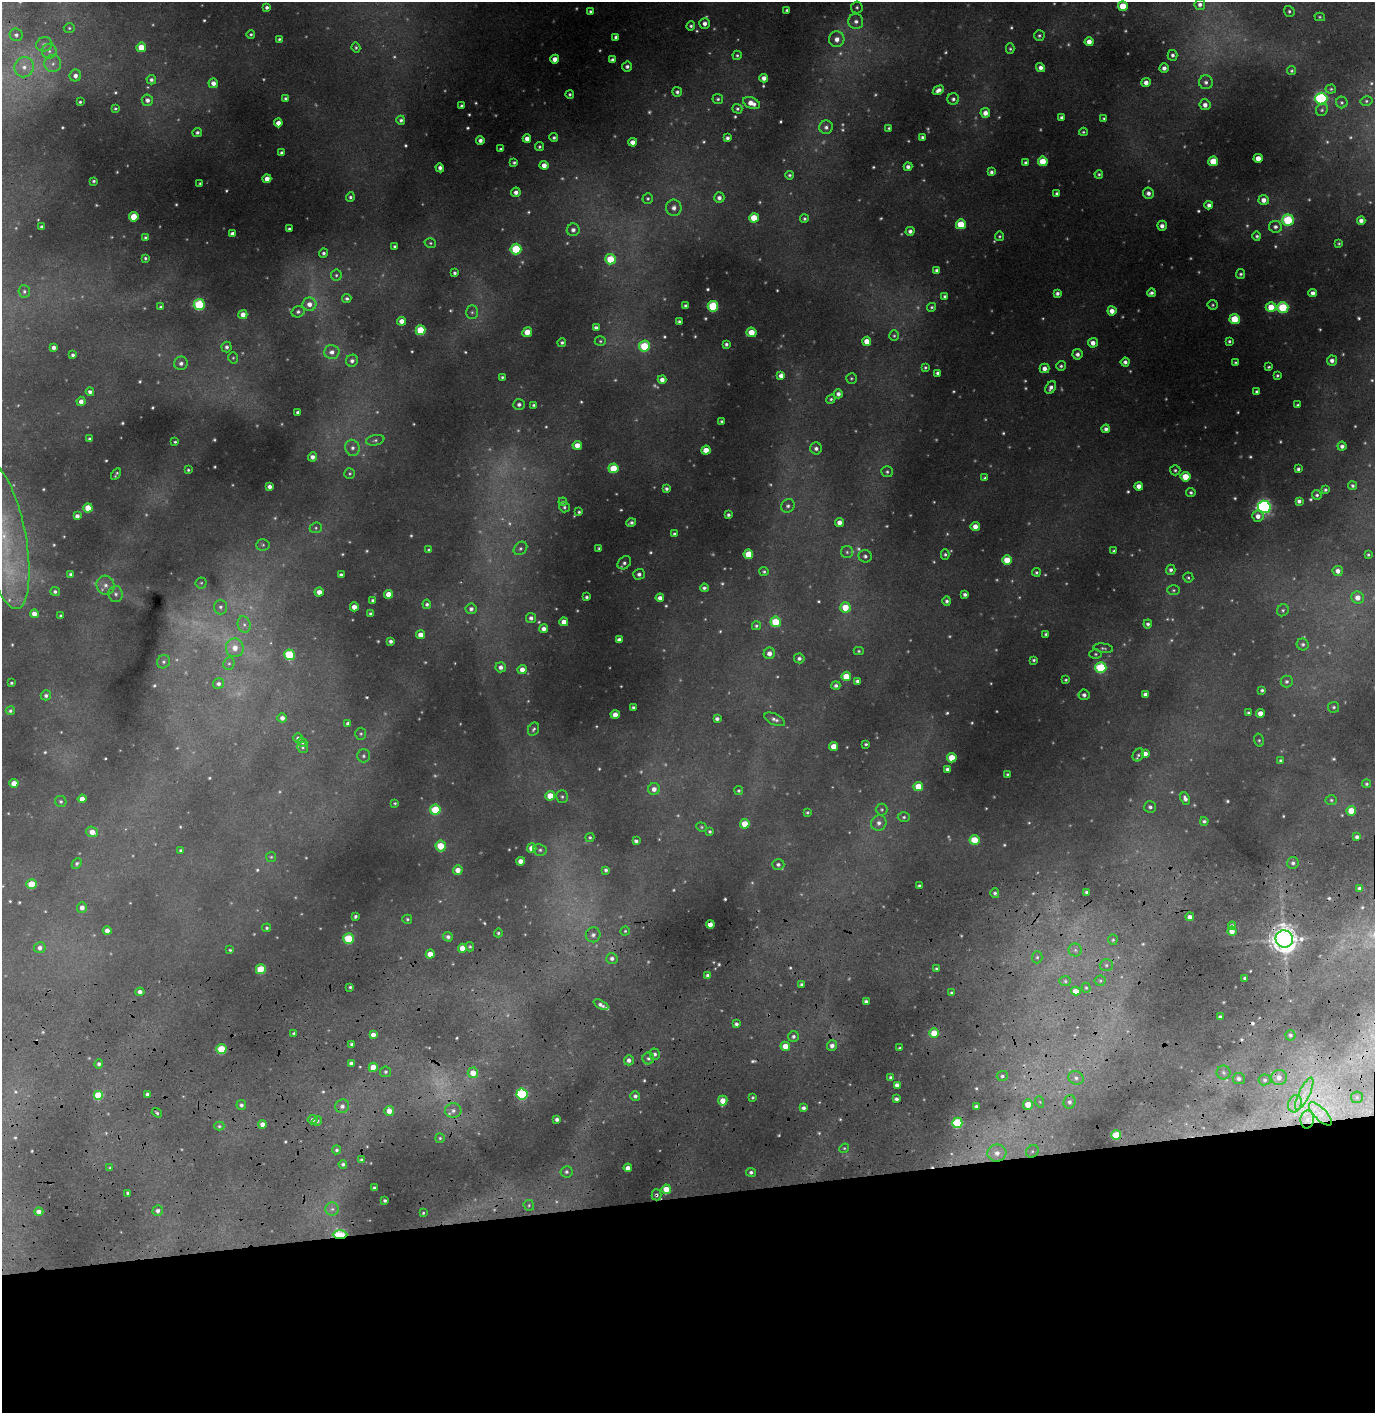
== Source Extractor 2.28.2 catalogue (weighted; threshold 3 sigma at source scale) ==
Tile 8 of 3 x 3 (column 2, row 3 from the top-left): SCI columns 1534-2906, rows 563-1973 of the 4546 x 5357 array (HDU 1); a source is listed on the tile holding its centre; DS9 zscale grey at full resolution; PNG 1377 x 1415 px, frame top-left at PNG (2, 2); each listed source drawn as its Kron ellipse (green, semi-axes under 4 px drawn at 4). Shown black and unused: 15% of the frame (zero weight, under 3 of 4 exposures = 24% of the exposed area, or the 3 px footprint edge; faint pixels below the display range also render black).
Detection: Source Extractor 2.28.2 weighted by HDU 2 'WHT'; one run over the whole footprint, this tile lists its part. Background 0.0699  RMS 0.007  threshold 0.0315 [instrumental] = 3 sigma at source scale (4.5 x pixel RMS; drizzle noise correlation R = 1.50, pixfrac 1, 0.05/0.05 arcsec/px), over >= 5 px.
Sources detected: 769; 143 too faint to see at this stretch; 6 cosmic-ray / hot-pixel residue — neither listed nor drawn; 2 inside a brighter listed object's ellipse — not listed separately; of the other 618, all 500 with FLUX_AUTO >= 1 (the completeness limit of this list) listed and drawn (118 fainter detections not listed), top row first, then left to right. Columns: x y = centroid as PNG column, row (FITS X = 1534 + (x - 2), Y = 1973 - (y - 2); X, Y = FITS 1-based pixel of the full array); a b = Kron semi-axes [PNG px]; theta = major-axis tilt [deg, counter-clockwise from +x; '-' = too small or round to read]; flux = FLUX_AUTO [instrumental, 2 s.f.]
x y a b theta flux
1200 4 5 5 - 2.9
1123 6 5 5 - 24
267 7 4 4 - 2
857 7 6 6 - 1.5
787 10 4 3 - 1.4
590 11 3 3 - 1.5
1289 11 6 5 - 1.4
1320 17 5 4 - 1
856 21 8 7 - 3.6
705 23 5 5 - 3.9
691 26 4 4 - 1.5
69 28 5 4 - 1.1
251 34 4 4 - 1.2
16 35 6 6 - 2.6
1039 35 5 5 - 1.5
616 37 4 4 - 2.3
279 39 3 3 - 1.1
837 39 8 7 - 5.5
1089 42 4 4 - 6.3
44 44 8 7 - 3.1
141 47 5 4 - 15
356 47 5 4 - 1.2
1010 49 5 4 - 1.2
49 51 7 7 - 3.2
737 55 4 4 - 1.2
1172 55 5 5 - 2.3
555 59 4 4 - 7.5
612 60 4 4 - 2.3
53 64 8 8 - 4.3
627 66 5 5 - 2.5
24 67 10 9 - 7.4
1041 68 4 4 - 3.7
1164 68 5 4 - 3.4
1292 71 4 4 - 1.2
75 76 6 5 - 3.7
764 78 4 4 - 4.4
151 80 5 4 - 2.1
1146 82 4 4 - 4.4
1206 82 7 7 - 2.8
213 83 5 4 - 5.1
1331 89 5 4 - 1.2
938 90 6 4 31 4
677 92 5 5 - 2.2
570 94 4 4 - 1.4
285 98 3 3 - 1.3
1321 98 6 6 - 120
718 99 5 5 - 1.5
953 99 6 5 - 2.2
147 100 6 5 - 3.5
1366 101 6 5 - 1.5
80 102 3 3 - 1.2
1342 102 6 6 - 1.5
751 103 9 5 -22 7.5
1205 105 5 5 - 4.1
461 106 3 3 - 1.3
115 108 4 3 - 1
737 109 5 4 - 1.6
1322 110 6 5 - 1.4
985 113 5 5 - 5.1
1061 117 4 3 - 1.9
1104 118 3 3 - 1
401 120 4 4 - 1.8
278 123 4 4 - 5.8
826 127 7 7 - 2.9
889 128 3 3 - 1.3
197 132 5 4 - 2
1083 132 4 3 - 1.1
922 137 4 3 - 1.7
554 138 4 4 - 1.7
727 138 4 4 - 2.4
527 139 4 4 - 5.4
480 140 4 4 - 3.1
633 142 4 4 - 5.3
539 147 5 4 - 1.4
501 149 3 3 - 1.1
282 153 4 4 - 3.1
1258 158 4 4 - 8
1043 161 5 5 - 21
1213 161 5 5 - 19
514 163 4 3 - 1.5
1026 163 4 3 - 2
544 165 4 4 - 6
908 167 4 4 - 3
440 168 4 4 - 3.1
991 172 4 4 - 2.2
1099 174 4 4 - 1.3
790 175 4 4 - 1.5
267 179 4 4 - 6.5
94 181 3 3 - 1.3
200 183 3 3 - 1.2
516 192 5 4 - 3.9
1057 193 4 3 - 2
1148 193 5 5 - 3.6
350 197 5 4 - 1.8
719 198 5 5 - 3.2
648 199 5 5 - 1.3
1264 200 5 5 - 5.5
1209 205 4 4 - 3
674 208 8 8 - 3.6
134 217 4 4 - 20
754 218 5 5 - 18
804 219 4 4 - 1.3
1288 220 6 5 - 57
1361 220 4 4 - 3.9
961 224 5 5 - 24
1162 226 5 5 - 3.3
42 227 3 3 - 2
1275 227 6 6 - 2.8
289 229 3 3 - 1.3
573 230 6 6 - 3.3
910 231 4 4 - 2.9
232 234 4 4 - 3.4
999 236 5 4 - 1.1
1257 236 4 4 - 1.5
145 237 4 4 - 1.3
430 243 6 4 -15 1.3
1339 243 4 4 - 1.1
395 247 3 3 - 1.8
516 249 5 5 - 50
324 253 5 4 - 1.8
145 258 3 3 - 1.3
610 259 5 5 - 27
936 270 4 4 - 2.3
455 273 4 3 - 1.8
1241 274 5 4 - 1.5
336 275 5 5 - 1.4
24 291 6 6 - 1.7
1057 293 4 4 - 2.6
1151 293 4 3 - 2
1313 293 4 4 - 3.8
944 296 4 3 - 1.4
347 299 4 4 - 1.9
199 304 5 5 - 69
309 304 7 6 - 5.8
1213 305 5 5 - 1.2
686 306 4 3 - 2.2
713 306 5 5 - 58
160 307 4 4 - 1.5
932 307 4 4 - 1.3
1271 307 5 5 - 17
1283 307 5 5 - 59
1112 311 4 4 - 6.6
298 312 6 5 - 2
472 312 7 6 - 1.9
243 315 4 4 - 6.8
1235 319 5 5 - 27
402 321 4 4 - 7.1
679 321 3 3 - 1.6
596 328 4 4 - 2.5
420 330 5 5 - 31
527 332 5 4 - 12
751 332 5 4 - 14
894 336 5 4 - 1.1
600 341 5 5 - 1.2
867 341 4 4 - 9.7
1229 341 3 3 - 1.4
562 342 4 4 - 1.5
1093 343 5 5 - 5.6
726 344 4 3 - 1.9
644 346 5 5 - 41
54 347 4 4 - 3.3
227 347 5 5 - 2.5
332 352 8 6 3 4.4
1077 354 5 5 - 3
73 355 4 3 - 2.2
233 358 5 5 - 1.1
1332 360 5 5 - 3.7
352 361 6 6 - 2.7
1125 362 4 4 - 2.8
1235 362 3 3 - 1
181 363 7 6 - 3
1061 366 5 4 - 1.5
925 367 3 3 - 1.1
1269 367 3 3 - 1.2
1044 368 5 4 - 4.8
938 373 3 3 - 2
1277 375 3 3 - 1.2
781 376 4 4 - 4.5
502 377 3 3 - 1.2
851 378 5 5 - 1.2
662 380 4 4 - 4.4
1051 388 7 4 58 3.3
90 392 4 4 - 2.8
1257 392 4 4 - 2.3
838 394 4 4 - 3.2
831 399 5 4 - 1.3
81 401 5 4 - 4.2
519 404 6 5 - 2.7
534 405 4 4 - 1.5
1297 405 3 3 - 1.1
298 412 4 3 - 2.7
722 421 3 3 - 1.3
1106 429 4 4 - 2.8
90 439 4 3 - 1.6
375 440 9 5 11 1.8
175 442 3 3 - 1.1
577 445 4 4 - 6.7
1342 446 4 4 - 2.4
352 448 8 7 - 3.1
816 448 6 6 - 3.1
706 450 4 4 - 9.8
312 457 4 4 - 3.7
613 468 5 5 - 26
1298 469 4 3 - 1.9
188 470 4 4 - 1.2
1175 470 5 5 - 1.4
887 472 6 5 - 1.5
116 474 6 3 60 1.3
350 474 5 5 - 1.1
1186 477 5 5 - 18
985 478 4 3 - 1.4
1139 486 4 4 - 5.7
1352 486 4 4 - 1.6
269 487 4 4 - 3.2
666 489 4 3 - 2
1325 490 4 3 - 1.4
1191 492 5 4 - 1.6
1317 495 5 4 - 1.5
1299 501 4 4 - 2.5
563 502 4 4 - 1.1
788 506 7 6 - 2.5
564 507 5 5 - 1.4
1264 507 6 6 - 200
88 508 4 4 - 16
579 512 3 3 - 1.2
728 515 3 3 - 1.8
77 516 4 4 - 3.3
1258 516 5 5 - 5.2
839 522 5 4 - 5.2
631 523 5 3 - 1.9
975 526 4 4 - 6.3
316 528 6 5 - 1.4
674 534 4 4 - 1.7
4 537 73 22 -79 80
263 545 6 5 - 1.5
520 548 7 6 - 2.1
599 548 3 3 - 1.1
429 550 4 3 - 1.1
1114 551 3 3 - 1.1
847 552 6 6 - 1.9
748 554 5 5 - 20
945 554 5 4 - 1.4
1368 555 3 3 - 1.1
865 556 6 6 - 2.1
1007 560 5 4 - 18
624 563 7 5 42 2.3
1171 570 5 5 - 2.3
1338 571 5 5 - 4.2
764 572 4 4 - 1.2
1036 572 4 4 - 1.4
71 574 3 3 - 1.4
639 574 5 5 - 2.8
341 575 4 4 - 2.2
1188 578 5 5 - 1.3
201 583 5 5 - 1.2
105 585 10 9 - 5.2
704 588 4 3 - 2
1173 590 6 5 - 1.4
55 592 5 4 - 1.8
319 592 4 4 - 6.5
116 594 8 7 - 2.8
388 594 4 4 - 9.7
965 595 4 4 - 2.4
587 597 3 3 - 1.7
660 598 4 4 - 4.9
1358 598 6 6 - 6.8
372 600 4 3 - 1.3
947 601 5 4 - 2
427 604 4 4 - 1.8
220 607 7 6 - 2.7
354 607 4 4 - 6.2
845 607 5 5 - 18
471 609 5 5 - 2.9
1283 610 6 5 - 1.5
34 614 4 4 - 5.5
370 614 3 3 - 1.7
61 616 3 3 - 1.3
531 618 5 5 - 2.9
564 622 4 4 - 7.6
776 622 5 5 - 32
244 624 8 6 -74 3.1
1148 624 4 4 - 2.1
756 626 4 4 - 1.5
544 629 4 4 - 4.1
1046 634 4 3 - 1.6
421 635 4 4 - 6.2
619 640 4 4 - 3.9
391 641 4 4 - 2.4
1303 644 6 6 - 1.8
235 648 9 9 - 8.4
1103 648 10 4 -8 1.6
859 651 5 4 - 1.1
769 653 6 5 - 4.9
1096 654 6 5 - 1.2
289 655 5 5 - 58
799 658 5 5 - 2.4
1034 660 3 3 - 1.2
163 662 7 6 - 2
229 664 6 5 - 1.5
501 667 5 5 - 3.7
1101 668 5 5 - 61
522 670 4 4 - 6.1
846 676 4 4 - 17
1066 680 3 3 - 1.1
857 681 4 3 - 1.7
1287 681 6 6 - 1.9
11 683 3 3 - 1.1
218 684 5 5 - 2.2
836 685 4 4 - 2.1
1262 690 3 3 - 1.4
1145 694 4 4 - 3.1
46 695 5 5 - 2
1084 695 5 5 - 2.3
633 707 3 3 - 1.4
1334 707 5 5 - 1.4
10 711 4 4 - 1.7
1248 713 3 3 - 1.2
1260 713 4 4 - 6.5
615 714 4 4 - 6
282 718 5 4 - 3.2
717 719 4 4 - 2.3
775 719 11 5 -24 2.9
348 723 4 4 - 2.3
533 729 7 5 65 1.6
361 734 6 5 - 1.3
298 738 5 5 - 2.3
1259 740 7 4 -75 1.2
302 742 5 4 - 1.2
866 744 3 3 - 1.1
834 746 4 4 - 12
303 747 5 5 - 1.1
1145 754 4 4 - 5.1
1138 755 7 5 59 1.8
363 756 6 6 - 1.9
952 758 5 4 - 19
1281 761 4 4 - 1.6
947 769 4 4 - 2
1007 774 3 3 - 1.1
14 783 4 4 - 9.2
1366 784 4 4 - 1.2
918 786 5 5 - 18
654 789 6 6 - 4.9
739 791 4 4 - 1.2
550 796 5 5 - 12
562 797 6 5 - 1.6
82 799 4 4 - 6.2
1185 799 6 4 -68 2.9
1331 800 5 5 - 1.3
61 801 6 5 - 1.6
395 803 3 3 - 1
1150 807 6 6 - 2.2
435 810 5 5 - 40
882 810 6 6 - 1.3
1351 811 5 4 - 16
807 813 3 3 - 1.1
904 817 6 5 - 1.4
1204 821 4 3 - 1.6
879 823 8 7 - 3.4
745 824 5 4 - 16
701 827 5 4 - 1
710 831 4 4 - 1.3
92 832 6 5 - 6.8
590 837 4 4 - 1.2
1357 837 4 4 - 2.5
974 840 5 5 - 28
636 841 4 4 - 2.2
441 846 5 5 - 23
532 848 5 4 - 8
181 850 4 3 - 2.1
540 850 7 5 -11 2
271 857 5 5 - 1
521 861 4 4 - 5.7
1293 863 6 5 - 2.4
77 864 5 4 - 1.5
778 864 6 5 - 2.5
458 870 5 4 - 7.4
606 870 4 4 - 1.9
32 884 5 4 - 24
919 886 4 3 - 2
1360 888 4 4 - 2.4
1087 892 4 3 - 2
995 893 5 4 - 1.9
82 908 5 5 - 3.9
355 916 4 3 - 1.5
1190 917 4 4 - 3.6
407 919 5 4 - 1.1
710 924 4 4 - 6.3
1232 926 4 4 - 2.4
267 928 4 4 - 1.3
107 931 4 4 - 4.7
625 931 4 4 - 1.1
1232 931 4 4 - 6.3
498 933 4 4 - 1.4
593 935 7 7 - 3.3
448 937 5 4 - 2.5
348 939 5 5 - 40
1284 939 8 8 - 1000
1113 940 5 4 - 1.2
470 947 4 3 - 1.2
40 948 6 5 - 3.4
462 948 4 4 - 10
230 950 4 3 - 1
1075 950 6 6 - 2.4
430 954 4 4 - 9.4
1037 957 6 5 - 1.7
612 958 5 5 - 2.8
1106 965 7 5 -1 1.8
261 969 5 5 - 34
936 969 4 3 - 1.3
708 975 4 3 - 2.8
1245 978 3 3 - 1.5
1065 981 6 5 - 1.4
1100 981 5 5 - 1.3
801 984 4 3 - 1.6
350 987 3 3 - 1.3
1086 988 5 4 - 1.2
1076 991 5 4 - 6.6
140 992 4 4 - 3.5
952 993 4 3 - 1.7
866 1002 4 3 - 2.7
601 1005 8 3 -27 2.9
1220 1017 4 3 - 1.8
736 1024 4 3 - 2.2
294 1033 4 3 - 1.6
934 1033 5 4 - 17
373 1035 4 4 - 4.6
1290 1035 5 5 - 1.7
793 1036 5 5 - 2.3
352 1044 4 3 - 1.8
785 1046 4 4 - 8.8
832 1046 5 5 - 3.7
900 1048 3 3 - 1.4
221 1049 5 5 - 29
655 1054 5 5 - 2.2
648 1058 6 6 - 2.3
629 1060 5 5 - 3.2
351 1063 4 3 - 2.6
99 1064 4 4 - 2.2
373 1067 4 4 - 13
386 1072 5 5 - 1.5
473 1073 5 5 - 11
1223 1073 7 7 - 2.3
1002 1076 5 5 - 1.9
891 1077 3 3 - 2.1
1279 1077 8 7 - 5.1
1076 1078 8 6 -26 3.2
1239 1079 6 5 - 2.6
1265 1080 6 5 - 1.9
897 1085 4 4 - 4.1
147 1094 4 3 - 2.1
522 1094 5 5 - 90
1304 1094 18 5 64 7.8
98 1095 5 5 - 36
635 1096 5 5 - 2.5
753 1097 3 3 - 1.2
1357 1097 6 5 - 1.5
896 1099 4 4 - 2.4
723 1101 5 4 - 8.6
1040 1102 6 3 -72 1
1070 1102 7 6 - 2.6
1028 1104 5 5 - 13
1295 1104 9 6 71 4.2
241 1105 5 5 - 2.1
342 1106 7 6 - 3.2
976 1106 3 3 - 1.7
803 1108 4 4 - 2.8
389 1111 5 5 - 7.7
453 1111 8 7 - 3.7
157 1113 5 4 - 1.4
1320 1114 15 6 -45 7.6
557 1119 4 3 - 2.3
1307 1119 9 6 88 4.8
313 1120 5 4 - 2.9
317 1121 5 4 - 1.5
957 1123 5 5 - 65
262 1124 4 4 - 4.6
219 1126 5 4 - 1.3
1116 1135 5 4 - 33
440 1138 5 5 - 1.3
844 1148 5 4 - 1
337 1150 4 4 - 1.6
1032 1151 7 5 45 2
997 1153 9 8 - 7.2
362 1160 3 3 - 1.7
343 1164 4 4 - 1.6
110 1168 4 3 - 1.1
628 1168 4 4 - 5.3
566 1172 6 5 - 2
751 1172 5 4 - 2
375 1188 3 3 - 2
666 1189 5 4 - 14
128 1193 3 3 - 1.5
657 1195 5 5 - 1.6
385 1200 3 3 - 1.5
529 1205 5 5 - 1.2
332 1209 6 6 - 2.3
158 1211 5 5 - 3
39 1212 4 4 - 4.2
423 1213 3 3 - 1.1
340 1235 7 4 0 54
Overlapping masked pixels (flux is a lower limit): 5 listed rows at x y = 710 924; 1284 939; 1295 1104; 657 1195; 340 1235
Isophote crosses this tile's border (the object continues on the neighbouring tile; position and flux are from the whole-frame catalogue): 1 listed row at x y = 4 537